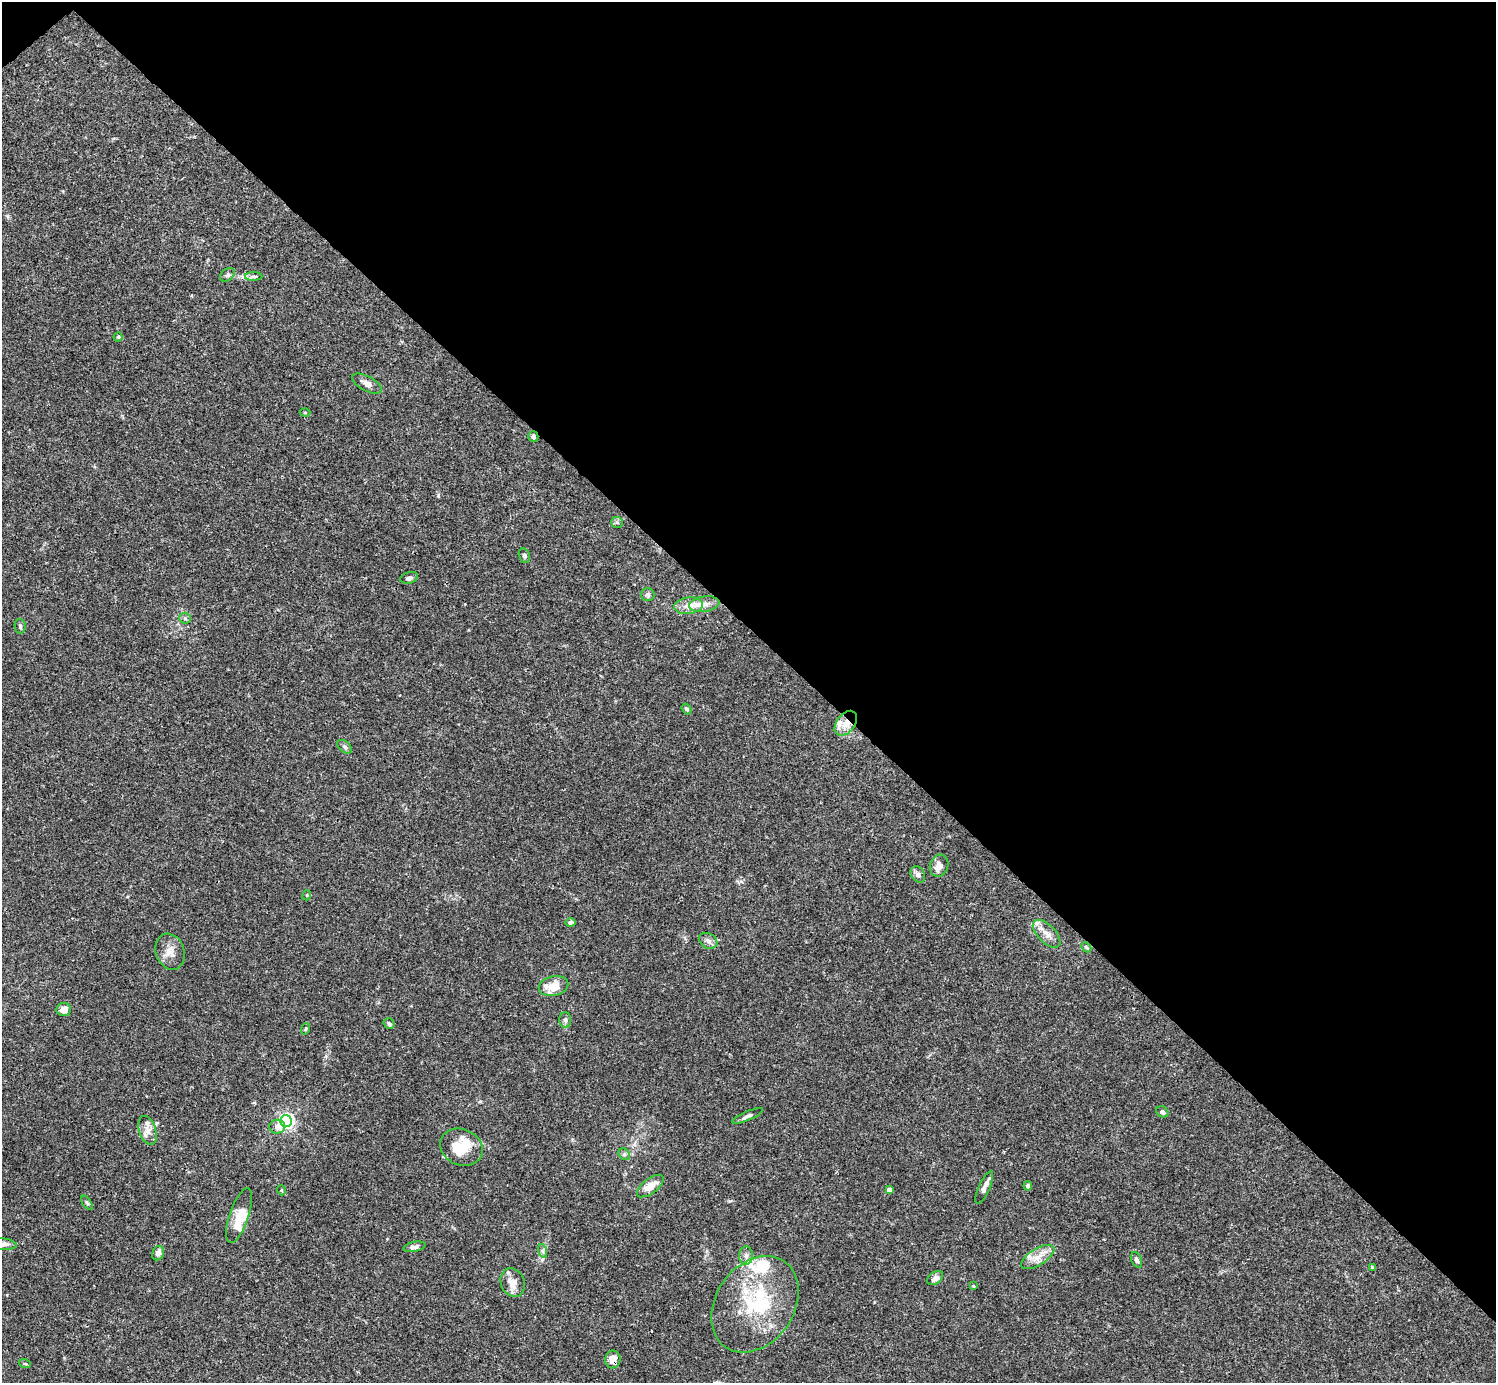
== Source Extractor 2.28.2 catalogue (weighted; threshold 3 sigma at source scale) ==
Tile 3 of 4 x 4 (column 3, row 1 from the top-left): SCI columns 2991-4484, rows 4303-5683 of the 5983 x 5982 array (HDU 1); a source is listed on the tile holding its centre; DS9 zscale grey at full resolution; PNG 1498 x 1385 px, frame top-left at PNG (2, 2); each listed source drawn as its Kron ellipse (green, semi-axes under 4 px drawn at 4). Shown black and unused: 46% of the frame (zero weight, under 3 of 4 exposures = <1% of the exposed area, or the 3 px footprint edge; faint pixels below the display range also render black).
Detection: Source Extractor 2.28.2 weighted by HDU 2 'WHT'; one run over the whole footprint, this tile lists its part. Background 0.0163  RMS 0.0022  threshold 0.00973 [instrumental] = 3 sigma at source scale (4.5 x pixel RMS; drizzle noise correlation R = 1.50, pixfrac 1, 0.05/0.05 arcsec/px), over >= 5 px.
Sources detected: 67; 2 inside a brighter object's white glare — neither listed nor drawn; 7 inside a brighter listed object's ellipse — not listed separately; the other 58 listed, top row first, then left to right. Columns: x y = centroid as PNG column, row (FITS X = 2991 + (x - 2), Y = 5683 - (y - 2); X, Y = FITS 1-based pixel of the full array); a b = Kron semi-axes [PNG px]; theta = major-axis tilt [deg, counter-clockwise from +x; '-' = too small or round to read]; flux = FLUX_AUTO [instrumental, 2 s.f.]
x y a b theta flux
228 275 8 5 42 0.49
254 276 9 4 1 0.47
118 337 4 4 - 0.26
367 384 16 7 -28 1.4
305 412 5 3 - 0.18
533 437 5 5 - 0.54
617 522 6 5 - 0.38
524 556 7 5 -76 0.49
409 578 9 5 16 0.66
648 594 7 6 - 0.45
704 604 15 8 8 1.7
688 606 14 8 7 2
185 618 6 5 - 0.38
20 626 7 5 -79 0.38
687 709 6 4 -55 0.48
846 723 14 9 52 2.4
344 747 8 5 -38 0.5
939 866 11 9 71 1.7
918 874 8 6 -58 0.92
307 895 5 3 - 0.18
570 922 5 4 - 0.66
1047 934 17 8 -45 1.9
708 941 10 7 -31 0.94
1086 947 6 4 -45 0.29
170 952 18 14 -71 2.4
553 986 15 9 13 4.1
64 1010 7 6 - 1.7
565 1020 8 6 -89 0.61
389 1024 6 5 - 0.45
305 1029 6 3 71 0.24
1162 1112 6 5 - 0.53
748 1116 16 4 23 0.73
286 1121 6 5 - 55
277 1127 8 7 - 1.5
148 1130 15 8 -72 1.5
461 1147 22 18 -24 4.5
624 1154 6 5 - 0.4
650 1186 16 7 37 2.4
1028 1186 4 4 - 0.59
984 1187 17 5 66 1.2
889 1189 4 4 - 1.1
281 1190 5 3 - 0.19
87 1203 8 4 -54 0.33
239 1216 29 9 71 3.4
2 1244 15 5 -7 1
415 1247 11 5 11 0.74
543 1251 7 4 -72 0.41
158 1253 7 5 67 0.98
746 1256 9 7 87 0.88
1038 1257 18 8 31 2.2
1136 1260 8 5 -67 0.67
1372 1267 4 4 - 0.25
935 1278 9 6 37 1.2
513 1282 14 11 -70 2.5
973 1286 3 3 - 0.23
755 1304 52 39 56 19
613 1359 9 7 82 1.8
25 1364 6 3 -19 0.25
Overlapping masked pixels (flux is a lower limit): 3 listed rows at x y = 533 437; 846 723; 613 1359
Isophote crosses this tile's border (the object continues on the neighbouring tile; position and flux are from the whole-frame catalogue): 1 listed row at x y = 2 1244